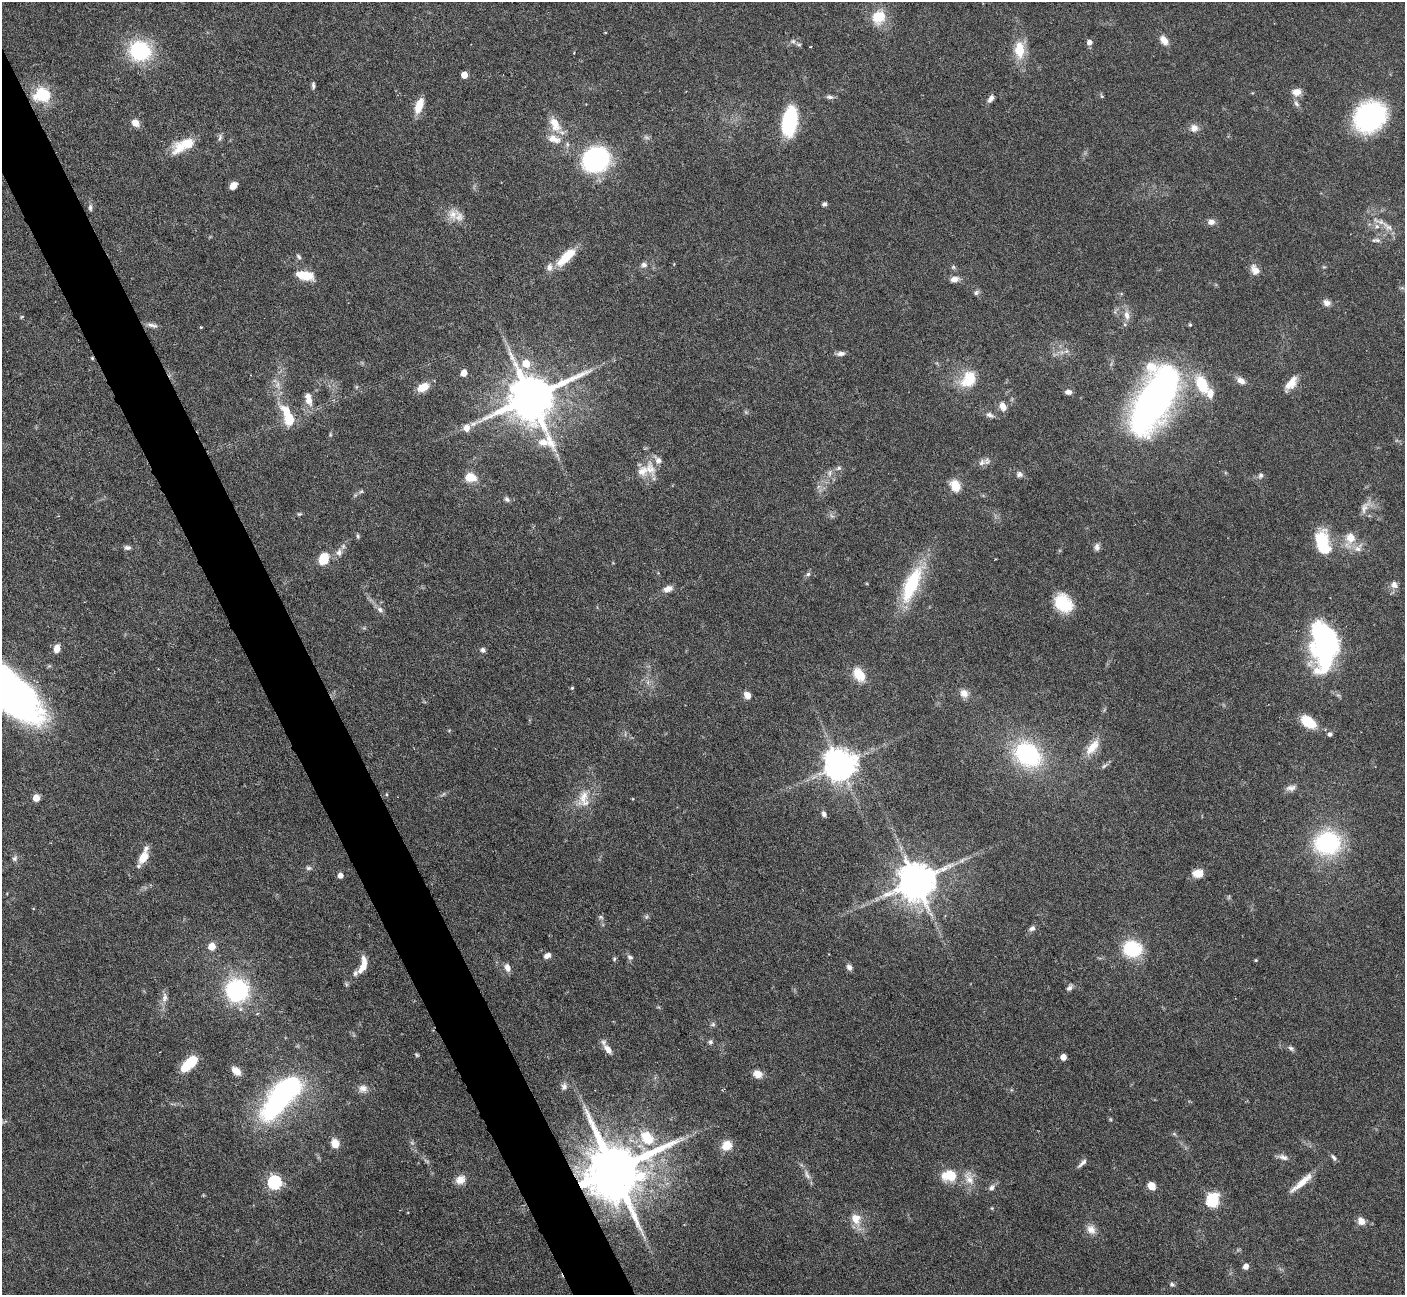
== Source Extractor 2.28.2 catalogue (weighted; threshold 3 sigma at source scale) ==
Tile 11 of 4 x 4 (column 3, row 3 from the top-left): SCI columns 2808-4210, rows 1577-2869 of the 5616 x 5604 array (HDU 1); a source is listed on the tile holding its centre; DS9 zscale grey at full resolution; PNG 1407 x 1297 px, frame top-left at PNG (2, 2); no overlay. Shown black and unused: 4% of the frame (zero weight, under 4 of 7 exposures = <1% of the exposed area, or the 3 px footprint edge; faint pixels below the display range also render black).
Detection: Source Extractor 2.28.2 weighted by HDU 2 'WHT'; one run over the whole footprint, this tile lists its part. Background 0.0658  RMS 0.0029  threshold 0.0118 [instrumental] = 3 sigma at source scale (4.09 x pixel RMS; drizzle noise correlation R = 1.36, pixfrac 0.8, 0.05/0.05 arcsec/px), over >= 5 px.
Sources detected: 188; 4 too faint to see at this stretch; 2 inside a brighter object's white glare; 1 long thin detection or spike segment (spike, bleed or trail) — not listed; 14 inside a brighter listed object's ellipse — not listed separately; the other 167 listed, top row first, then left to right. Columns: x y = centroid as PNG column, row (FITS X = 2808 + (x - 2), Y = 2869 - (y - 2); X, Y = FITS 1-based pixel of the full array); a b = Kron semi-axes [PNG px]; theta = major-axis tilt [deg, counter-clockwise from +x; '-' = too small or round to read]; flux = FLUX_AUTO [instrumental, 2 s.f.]
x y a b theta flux
878 17 18 16 57 6.7
1164 40 12 8 -55 2.3
793 41 7 6 - 0.74
1089 42 5 5 - 1.6
1019 50 18 10 -88 7.1
140 51 19 17 -13 25
464 75 5 4 - 4.3
313 86 9 4 -87 0.65
1296 92 12 9 4 2.2
42 94 19 16 -4 10
1102 96 6 4 -87 0.37
829 97 10 6 -8 0.81
991 98 9 5 55 1.2
1296 104 9 6 -51 0.89
419 106 17 8 71 4.4
1370 117 21 18 43 62
789 121 28 14 83 23
135 123 8 7 - 2.3
555 124 23 12 -62 4.7
1194 128 10 9 - 2
220 138 11 5 73 0.74
180 147 31 15 40 5.8
596 159 17 15 32 58
233 185 7 5 48 3.2
824 204 5 4 - 0.62
90 207 9 5 -89 0.71
453 214 18 14 79 3.2
1211 222 10 8 -8 1.3
1388 226 22 8 -39 2.7
1374 240 9 6 -6 0.8
299 257 8 5 -59 0.63
566 257 27 10 43 7.6
644 265 7 7 - 1
953 267 6 5 - 0.49
1324 267 6 4 -17 0.29
1255 270 14 9 -50 2.3
307 276 8 7 - 7.5
954 279 10 7 9 1.6
976 292 8 6 41 0.66
1327 303 9 8 - 1.4
1127 315 14 7 -82 2
22 317 5 3 - 0.26
152 325 17 5 -15 1.2
1190 325 4 4 - 0.37
201 327 5 3 - 0.23
841 353 11 5 5 1.1
92 358 4 4 - 0.3
526 363 6 6 - 6.5
464 373 5 5 - 4
968 379 23 17 51 8.1
1241 381 12 7 -36 1.8
1291 383 21 9 54 3.3
1202 384 21 12 -64 10
423 387 13 8 28 4.6
1068 392 7 5 -1 1.2
531 398 15 14 - 1500
309 400 11 9 -75 2.3
1154 400 54 24 62 170
1003 406 10 7 -68 2.1
990 415 12 7 -22 1.1
290 419 13 11 -77 5.9
467 428 10 9 - 2
330 435 6 4 80 0.35
982 462 11 8 43 1.4
839 468 8 5 27 0.69
650 469 25 15 -74 5.2
830 473 11 4 85 0.85
1019 474 9 7 -22 0.98
1260 476 8 6 62 0.78
471 477 14 10 -6 4
955 486 12 9 -67 4.8
361 491 7 5 41 0.47
507 499 8 6 -54 0.72
1365 507 20 8 64 2.1
299 514 7 4 23 0.37
358 536 7 4 -77 0.45
1350 538 16 14 -83 4
1323 543 28 15 -78 11
1097 547 10 7 88 1.1
127 548 8 6 -1 0.87
339 552 11 8 68 1.6
324 558 10 8 62 6.9
808 574 6 6 - 0.59
912 584 46 15 66 19
1394 585 10 9 - 1.6
668 589 12 7 21 1.8
1063 603 18 14 -53 12
380 610 10 7 -40 1.1
1325 646 48 29 76 48
57 648 9 6 81 2.3
483 650 7 6 - 0.72
859 675 16 11 -55 5.3
572 688 4 4 - 0.36
7 690 73 29 -42 160
964 693 11 9 -54 2
747 695 9 7 -56 1.9
1308 722 18 10 -34 6.9
1330 734 7 6 - 0.73
1092 747 25 11 51 4.7
1028 754 27 21 -38 32
840 765 9 9 - 560
1105 766 12 4 37 0.72
1291 788 14 8 9 1.4
443 794 8 4 52 0.48
583 797 28 13 66 5.4
36 798 5 5 - 5
824 814 7 5 -64 0.79
1328 843 22 19 4 35
15 858 9 6 58 0.79
143 858 14 9 56 4.3
309 868 9 6 0 0.68
1198 873 12 9 5 2.9
340 875 5 4 - 1.8
916 882 11 10 - 920
877 899 8 4 45 0.68
601 917 7 5 -22 0.52
646 917 6 5 - 0.5
1032 928 8 6 27 0.99
212 946 5 5 - 6.5
1132 949 17 14 -15 16
547 956 8 6 29 1.4
630 957 9 7 -37 0.78
614 959 5 5 - 0.4
1256 960 4 3 - 0.3
364 964 17 6 -86 2.8
507 967 10 7 -75 1.6
849 967 7 6 - 1.1
355 973 22 7 25 1.7
346 984 6 4 -72 0.44
1069 988 8 6 48 0.94
236 991 18 18 - 34
165 998 15 7 83 1.6
713 1024 6 6 - 0.57
710 1042 7 6 - 0.66
1291 1048 8 6 -43 0.7
608 1049 14 7 -50 2.3
417 1055 6 4 -45 0.37
1063 1057 5 4 - 3
189 1063 18 8 44 12
236 1071 11 7 -42 2.7
757 1074 9 7 -31 2.8
564 1086 10 8 90 1.2
363 1088 12 10 1 1.9
284 1094 55 20 49 69
1110 1119 6 3 -71 0.31
647 1138 22 16 -45 8.1
335 1143 12 10 -65 2.6
726 1146 12 10 39 3.9
1283 1157 13 7 -16 1.3
1333 1157 9 5 -55 0.74
1082 1163 14 4 44 1
613 1170 16 15 - 2500
807 1174 17 6 -64 1.6
949 1175 20 14 5 7
969 1178 23 12 -69 3.6
460 1180 12 9 32 2.5
274 1182 6 6 - 55
1302 1183 35 7 41 4.2
1151 1186 8 7 - 3.1
992 1187 10 7 45 1.1
1212 1202 7 6 - 30
992 1208 5 4 - 0.28
856 1219 14 11 -68 3.9
1361 1221 8 7 - 2.3
1091 1229 14 11 -56 2.3
1246 1266 5 4 - 2.2
1172 1284 7 6 - 0.58
Overlapping masked pixels (flux is a lower limit): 2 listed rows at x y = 92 358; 613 1170
Isophote crosses this tile's border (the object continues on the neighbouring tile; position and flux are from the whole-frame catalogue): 1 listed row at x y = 7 690